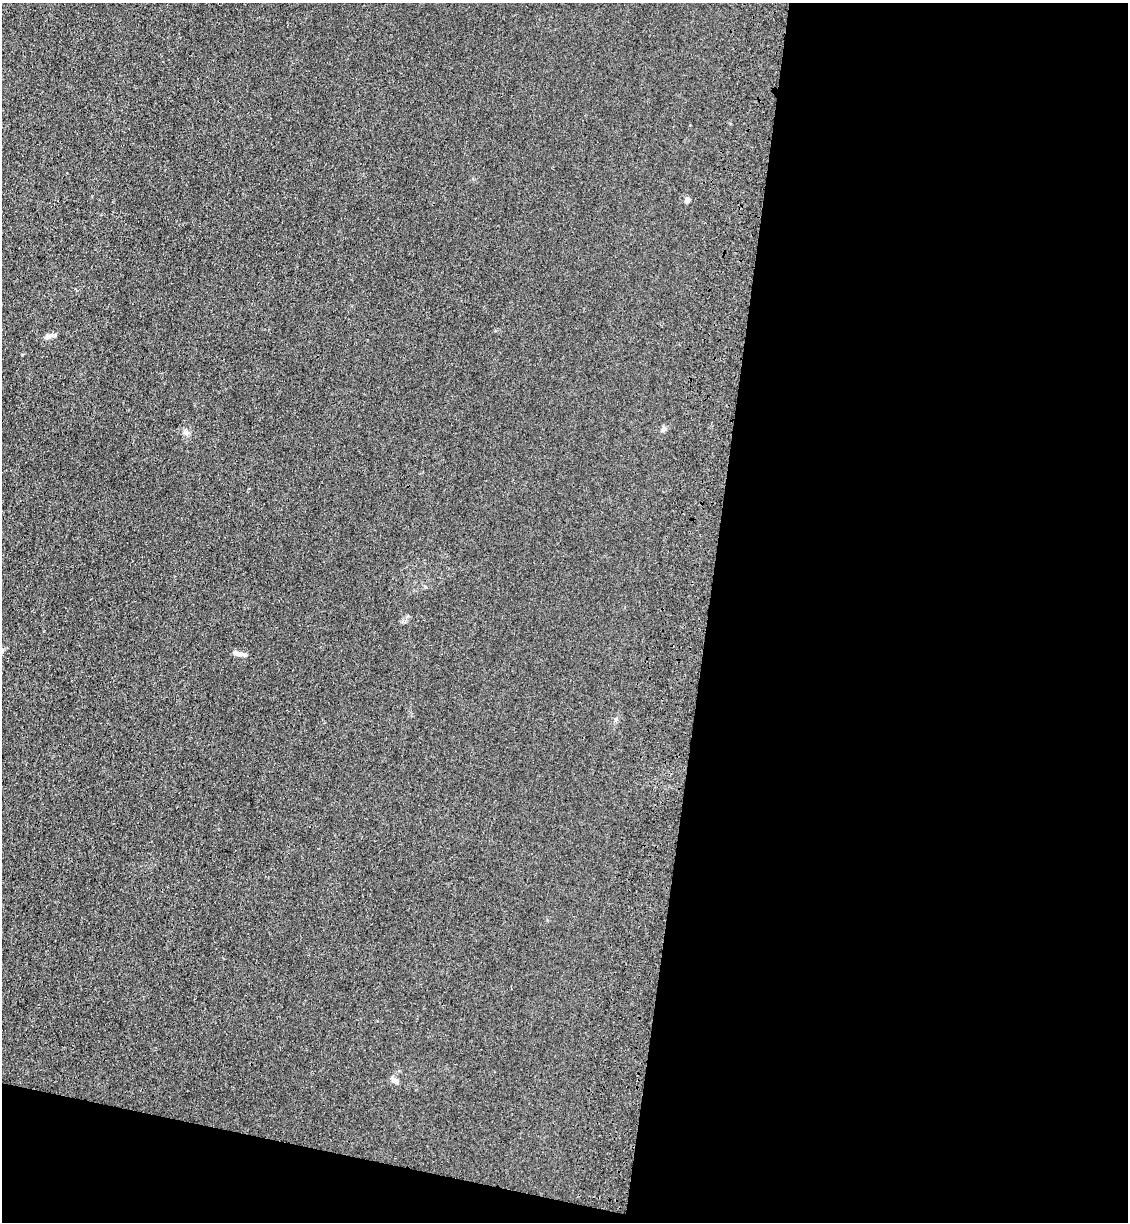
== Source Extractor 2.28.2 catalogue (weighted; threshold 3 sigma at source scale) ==
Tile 16 of 4 x 4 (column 4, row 4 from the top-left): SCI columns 3610-4735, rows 25-1244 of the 5085 x 4929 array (HDU 1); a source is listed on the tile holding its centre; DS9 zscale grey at full resolution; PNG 1130 x 1224 px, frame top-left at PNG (2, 3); no overlay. Shown black and unused: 41% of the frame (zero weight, under 3 of 4 exposures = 6% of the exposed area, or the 3 px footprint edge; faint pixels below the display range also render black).
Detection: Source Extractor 2.28.2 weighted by HDU 2 'WHT'; one run over the whole footprint, this tile lists its part. Background 0.0311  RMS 0.0056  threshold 0.0251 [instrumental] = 3 sigma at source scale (4.5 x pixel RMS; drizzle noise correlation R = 1.50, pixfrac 1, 0.05/0.05 arcsec/px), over >= 5 px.
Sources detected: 6; all 6 listed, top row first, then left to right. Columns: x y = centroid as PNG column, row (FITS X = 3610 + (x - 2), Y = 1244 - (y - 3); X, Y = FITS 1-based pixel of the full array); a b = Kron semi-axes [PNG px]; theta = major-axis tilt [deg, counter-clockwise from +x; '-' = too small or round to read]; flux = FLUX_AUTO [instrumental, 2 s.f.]
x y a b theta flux
687 200 4 4 - 4.6
48 336 10 7 23 2.5
663 429 8 5 20 1.2
186 432 8 5 -44 1.4
240 654 15 5 -4 2.5
395 1081 10 7 -15 2